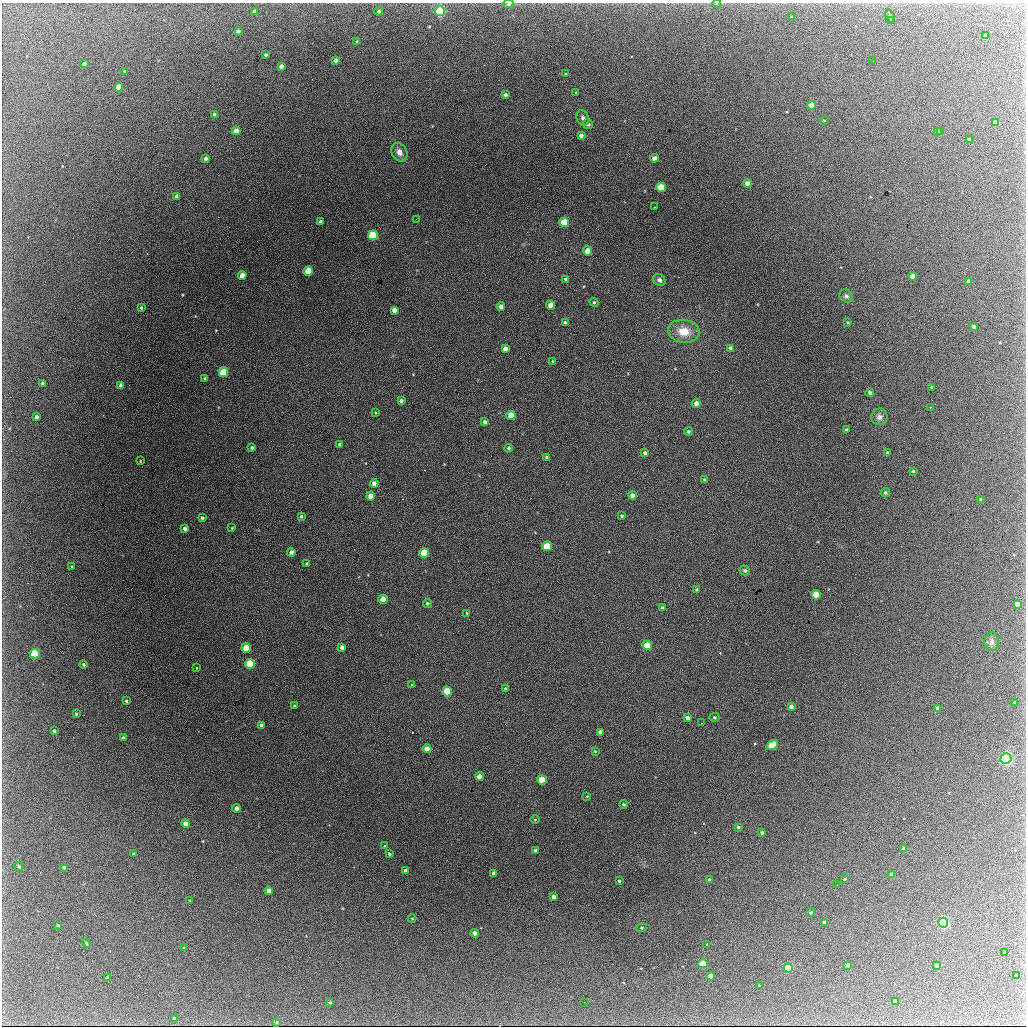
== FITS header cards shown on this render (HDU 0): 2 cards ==
NAXIS1  =                 1024 / length of data axis 1
NAXIS2  =                 1024 / length of data axis 2

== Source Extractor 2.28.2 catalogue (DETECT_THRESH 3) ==
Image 1024 x 1024 px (HDU 0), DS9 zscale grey, 1 PNG px = 1 image px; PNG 1028 x 1028 px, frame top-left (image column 1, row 1024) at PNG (2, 3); each listed source drawn as its Kron ellipse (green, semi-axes under 4 px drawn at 4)
Background 2440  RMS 36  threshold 109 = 3 sigma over >= 5 px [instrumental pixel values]
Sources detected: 189; all 189 listed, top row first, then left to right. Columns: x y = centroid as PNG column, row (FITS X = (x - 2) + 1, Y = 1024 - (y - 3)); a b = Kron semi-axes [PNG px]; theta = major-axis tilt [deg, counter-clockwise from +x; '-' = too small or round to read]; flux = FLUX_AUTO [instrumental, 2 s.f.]
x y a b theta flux
717 3 4 2 - 3900
509 4 5 4 - 4500
255 11 4 3 - 7400
379 11 4 4 - 5600
440 11 5 5 - 350000
890 16 7 3 -73 6400
792 17 3 3 - 2600
890 21 3 2 - 2200
238 31 4 3 - 5900
986 36 3 3 - 4600
357 41 3 3 - 2400
266 55 3 3 - 5000
336 60 4 3 - 8100
873 61 2 2 - 1100
84 64 4 3 - 5500
281 66 4 4 - 10000
125 72 4 3 - 8300
565 74 2 2 - 1700
119 87 4 4 - 48000
576 92 3 3 - 4300
505 95 4 3 - 6000
811 105 4 4 - 39000
214 114 4 4 - 4600
583 118 8 6 -66 7100
824 120 4 2 - 1400
996 123 4 4 - 30000
588 124 5 4 - 6700
236 131 4 4 - 20000
937 132 3 3 - 6300
941 132 4 3 - 5200
581 136 4 4 - 8800
969 140 3 3 - 4200
399 152 10 7 -62 14000
206 158 4 3 - 7100
654 158 4 4 - 16000
747 183 4 4 - 21000
661 187 5 4 - 72000
177 196 4 4 - 13000
654 207 2 2 - 1800
416 219 3 2 - 4100
321 222 3 3 - 6300
564 222 5 4 - 100000
373 235 5 5 - 200000
588 251 4 4 - 37000
308 271 4 4 - 61000
242 275 4 4 - 22000
913 276 4 4 - 24000
566 279 4 3 - 5000
659 280 7 5 -45 7200
969 281 4 4 - 10000
846 296 7 6 - 6100
594 302 4 4 - 2900
551 305 4 4 - 23000
501 307 4 4 - 15000
141 308 4 3 - 3100
394 310 4 4 - 15000
565 323 3 3 - 4200
848 323 4 3 - 2300
974 327 3 3 - 7100
684 331 16 11 -8 46000
731 348 4 4 - 8300
505 349 4 4 - 15000
552 361 4 2 - 1700
223 372 5 4 - 120000
205 378 4 3 - 3300
43 383 4 3 - 7900
121 385 4 4 - 8400
932 387 3 3 - 2900
870 393 4 4 - 6000
401 401 4 3 - 5200
696 404 4 4 - 17000
930 407 2 2 - 1600
375 413 4 3 - 2100
511 415 4 4 - 43000
36 417 4 3 - 7500
879 417 8 8 - 11000
485 422 4 4 - 5300
846 430 3 3 - 4500
689 431 5 4 - 4400
340 445 4 4 - 9000
252 448 4 4 - 4700
508 448 4 4 - 3900
887 452 3 2 - 2600
645 453 4 3 - 6000
547 457 3 3 - 4300
140 461 3 2 - 1700
913 471 3 3 - 2300
704 479 4 3 - 2000
374 483 4 4 - 13000
885 492 4 4 - 4300
632 495 4 4 - 12000
370 496 4 4 - 19000
980 499 3 3 - 1800
301 516 3 3 - 3200
622 516 4 3 - 2900
202 518 3 3 - 4000
232 528 3 3 - 2000
185 529 3 3 - 7000
547 546 5 5 - 84000
291 552 4 4 - 8000
424 553 5 5 - 120000
306 563 3 3 - 2100
71 567 3 3 - 2700
745 570 5 4 - 5000
697 589 4 3 - 4600
816 595 4 4 - 81000
383 599 4 4 - 30000
427 603 4 4 - 4100
1017 604 4 4 - 16000
662 608 4 4 - 4900
467 613 4 2 - 1600
992 642 9 7 87 9300
647 645 4 4 - 63000
342 647 4 3 - 7100
246 648 5 4 - 60000
35 654 5 4 - 180000
83 664 4 4 - 3900
250 664 5 5 - 150000
197 668 3 3 - 6800
412 685 4 4 - 3700
505 688 3 3 - 3300
447 691 5 5 - 130000
126 701 3 2 - 2900
1015 702 3 2 - 2200
295 706 4 3 - 3100
791 706 4 4 - 9400
938 708 4 4 - 10000
76 714 3 3 - 2300
714 717 5 4 - 2700
687 718 4 4 - 10000
702 723 2 2 - 1200
261 725 4 3 - 5100
54 731 3 3 - 3700
600 732 4 4 - 13000
123 738 4 3 - 6300
772 745 6 4 31 61000
427 749 4 4 - 23000
595 751 4 3 - 2100
1006 759 5 5 - 620000
479 776 4 4 - 20000
542 780 5 4 - 77000
587 796 4 2 - 1600
623 804 4 4 - 3400
236 808 4 4 - 13000
535 819 5 3 - 2100
186 824 4 4 - 19000
738 827 4 3 - 3500
762 833 3 3 - 4100
385 846 4 4 - 2300
904 849 4 3 - 10000
535 850 4 3 - 3900
133 854 3 3 - 2300
389 854 4 3 - 3100
19 866 5 3 - 4200
64 867 3 3 - 3000
405 871 4 3 - 6800
494 873 4 4 - 11000
891 874 3 3 - 5200
845 879 3 2 - 2700
710 880 4 4 - 7700
619 881 3 3 - 3100
837 885 2 2 - 1100
269 891 4 4 - 26000
553 897 4 3 - 7800
190 901 3 2 - 1400
811 912 5 4 - 3400
412 918 4 3 - 1900
825 922 4 3 - 10000
943 923 5 5 - 430000
58 925 3 3 - 3000
642 928 5 4 - 3200
475 933 4 4 - 14000
86 943 5 4 - 2400
707 944 4 3 - 2200
184 948 3 3 - 2000
1005 952 3 2 - 1300
703 964 4 4 - 100000
847 965 4 4 - 7300
937 965 4 3 - 8800
788 968 4 4 - 220000
1017 975 3 3 - 6000
711 976 4 4 - 22000
108 978 3 3 - 5500
759 985 3 2 - 1800
895 1001 4 4 - 13000
330 1002 3 3 - 3300
584 1002 2 2 - 2600
174 1018 4 4 - 6700
277 1022 4 3 - 3000
At the frame edge (FLAGS 8, measured only in part): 2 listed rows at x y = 717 3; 509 4